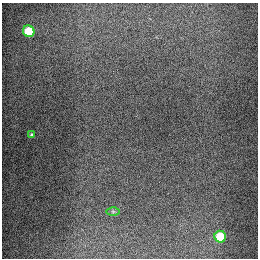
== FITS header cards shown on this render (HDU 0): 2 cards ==
NAXIS1  =                  256
NAXIS2  =                  256

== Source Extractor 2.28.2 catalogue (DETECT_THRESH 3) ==
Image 256 x 256 px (HDU 0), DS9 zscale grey, 1 PNG px = 1 image px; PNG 260 x 260 px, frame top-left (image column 1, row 256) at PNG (2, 3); each listed source drawn as its Kron ellipse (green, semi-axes under 4 px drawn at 4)
Background 1280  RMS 26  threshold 79.2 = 3 sigma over >= 5 px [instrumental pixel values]
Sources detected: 4; all 4 listed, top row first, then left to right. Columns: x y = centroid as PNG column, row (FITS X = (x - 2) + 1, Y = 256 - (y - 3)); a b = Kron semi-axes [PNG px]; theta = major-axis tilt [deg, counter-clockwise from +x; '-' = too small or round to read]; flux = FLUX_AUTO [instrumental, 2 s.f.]
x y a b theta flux
29 31 6 5 - 94000
31 135 4 3 - 2400
113 211 6 4 -1 2600
220 237 6 5 - 70000